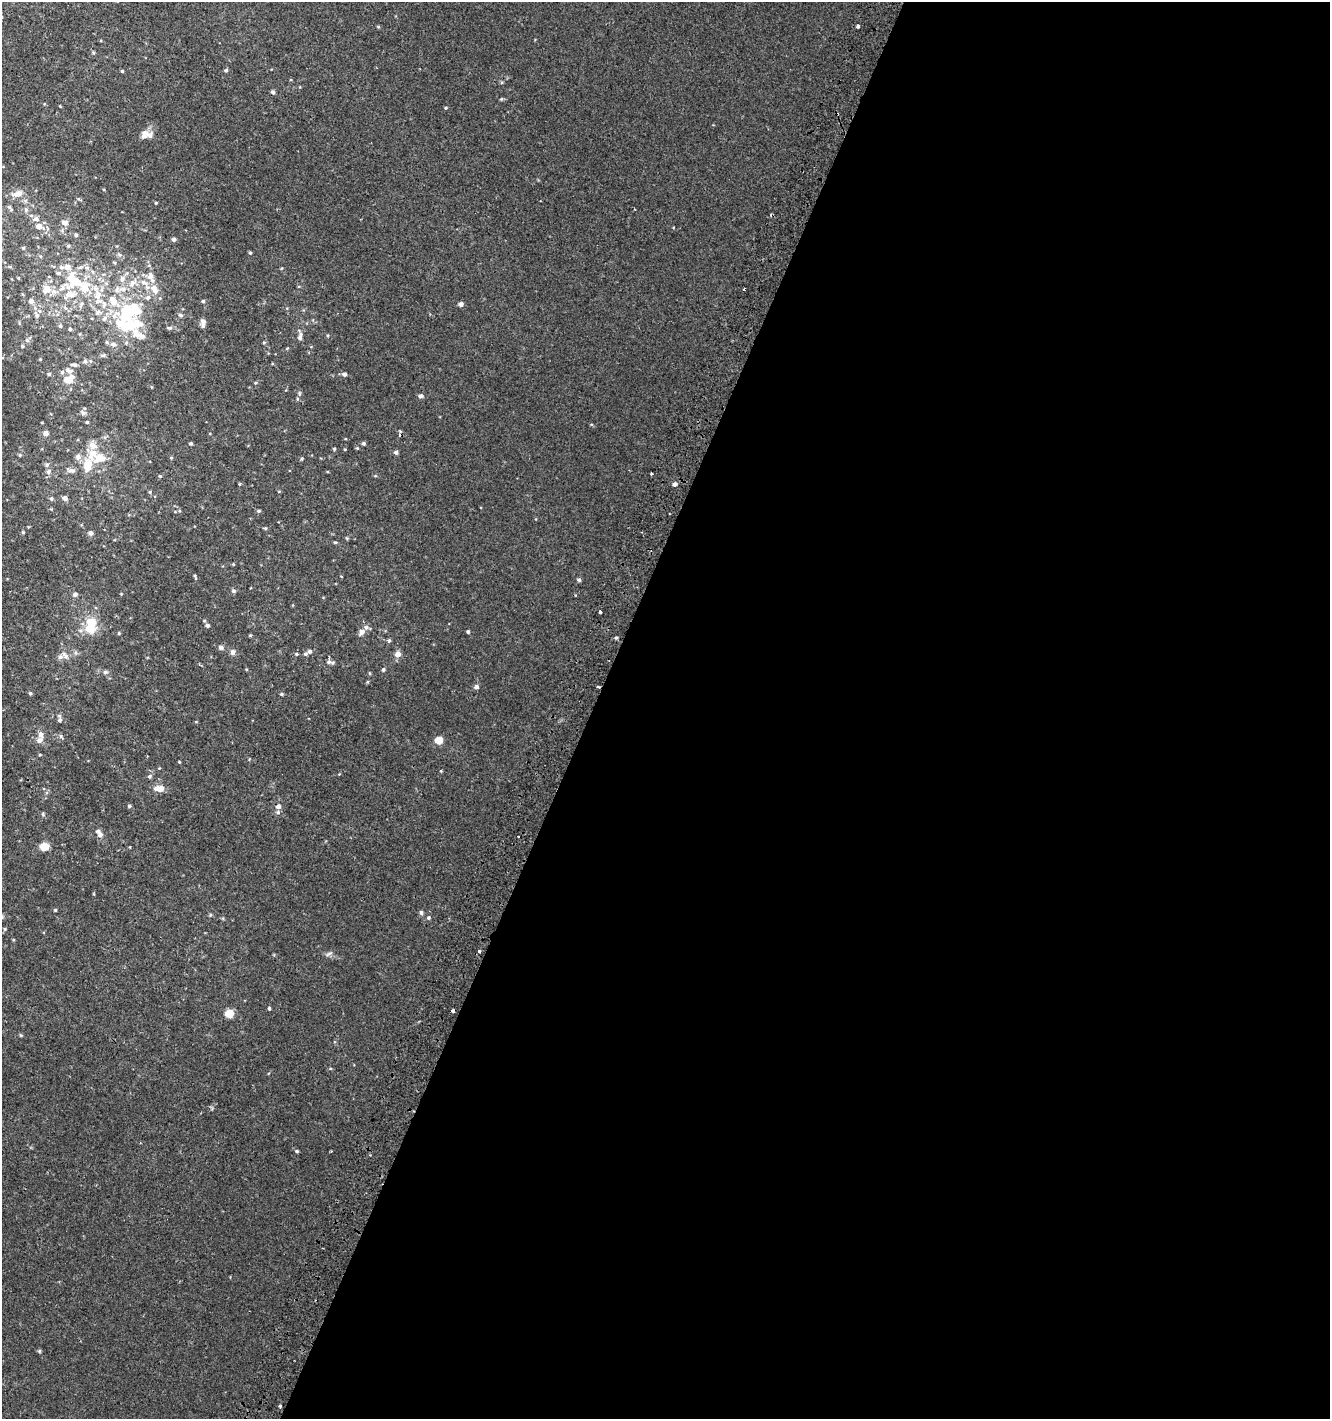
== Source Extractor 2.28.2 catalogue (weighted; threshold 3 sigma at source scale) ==
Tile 12 of 4 x 4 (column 4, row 3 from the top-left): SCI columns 4292-5619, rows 1436-2852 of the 5862 x 5711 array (HDU 1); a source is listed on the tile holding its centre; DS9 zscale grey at full resolution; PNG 1332 x 1421 px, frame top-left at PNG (2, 2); no overlay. Shown black and unused: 56% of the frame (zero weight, under 2 of 3 exposures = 2% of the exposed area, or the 3 px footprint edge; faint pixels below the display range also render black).
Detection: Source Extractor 2.28.2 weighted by HDU 2 'WHT'; one run over the whole footprint, this tile lists its part. Background 0.00273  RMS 0.0027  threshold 0.012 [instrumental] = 3 sigma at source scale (4.5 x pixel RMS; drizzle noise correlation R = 1.50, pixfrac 1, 0.0396/0.0396 arcsec/px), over >= 5 px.
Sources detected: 172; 5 cosmic-ray / hot-pixel residue — not listed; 22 inside a brighter listed object's ellipse — not listed separately; the other 145 listed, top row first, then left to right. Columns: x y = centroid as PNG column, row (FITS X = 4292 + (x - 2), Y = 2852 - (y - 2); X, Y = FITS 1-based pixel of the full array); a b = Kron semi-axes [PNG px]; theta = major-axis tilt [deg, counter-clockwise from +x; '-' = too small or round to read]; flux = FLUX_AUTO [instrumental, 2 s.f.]
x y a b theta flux
858 26 4 3 - 1.3
226 70 5 4 - 0.41
122 71 4 4 - 0.3
273 92 4 4 - 0.68
501 99 5 4 - 0.28
60 106 3 3 - 0.18
446 108 4 4 - 0.25
146 134 14 9 -1 2.4
18 194 15 8 15 1.9
156 203 3 3 - 0.23
10 208 8 4 -53 0.52
26 210 6 5 - 0.5
36 219 8 7 - 0.92
65 222 8 6 -7 0.99
39 227 6 5 - 1.5
76 235 5 4 - 0.31
174 239 4 4 - 0.7
68 246 4 4 - 0.33
23 248 4 4 - 0.24
250 253 4 3 - 0.31
114 262 5 3 - 0.21
67 267 8 6 17 1.6
87 268 7 4 -1 0.47
58 273 6 4 -1 0.42
151 277 15 8 -70 2.2
122 279 9 7 73 1.3
76 282 22 11 26 6.2
132 283 16 8 47 2.3
144 283 11 6 -26 1.6
47 289 11 9 42 2.3
154 289 10 7 -63 2.8
98 295 11 9 74 2.3
148 297 7 6 - 0.74
31 301 5 5 - 1.3
113 301 18 10 -49 4.1
203 301 5 4 - 0.38
461 304 4 4 - 1.3
98 312 7 5 45 0.65
37 315 9 5 -60 0.74
127 315 18 12 89 11
181 315 6 5 - 0.47
104 318 9 6 43 0.91
203 323 11 6 89 1.1
60 326 5 4 - 0.37
170 328 7 5 0 0.52
70 329 4 3 - 0.41
139 335 25 15 -40 4.2
300 337 10 6 83 1.1
28 340 13 6 42 0.94
113 344 8 6 -11 1
103 355 7 4 -17 0.38
2 357 6 4 0 0.34
40 359 4 3 - 0.2
85 361 6 5 - 0.56
74 365 8 4 -4 0.71
69 370 12 6 -17 0.91
49 374 5 4 - 0.36
344 374 6 5 - 0.69
68 379 13 8 23 3.1
255 383 5 3 - 0.24
299 393 7 4 -89 0.45
420 396 5 4 - 0.81
83 413 8 6 -36 0.73
87 422 4 4 - 0.33
42 423 3 2 - 0.23
46 433 6 6 - 1.1
191 443 4 3 - 0.41
363 443 4 4 - 0.5
92 445 12 9 -29 1.9
334 449 4 3 - 0.32
396 452 4 4 - 0.76
20 455 5 4 - 0.28
78 457 8 8 - 1.2
100 458 21 12 9 4.7
171 458 4 4 - 0.25
302 458 5 3 - 0.28
47 465 6 6 - 0.58
71 470 14 6 -10 1.1
49 471 8 7 - 0.8
160 476 4 4 - 0.28
240 484 4 3 - 0.34
675 484 5 4 - 1.1
150 492 6 3 -72 0.29
65 498 5 4 - 1.2
51 499 5 5 - 0.52
259 511 5 4 - 0.36
265 528 4 4 - 0.29
23 532 5 4 - 0.27
91 533 6 5 - 0.65
347 538 5 3 - 0.24
335 542 5 4 - 0.31
233 564 4 3 - 0.24
195 576 8 3 -68 0.35
341 576 3 2 - 0.18
579 580 5 5 - 0.43
234 591 6 5 - 0.47
75 594 6 6 - 0.62
121 594 3 3 - 0.19
600 612 3 3 - 2.9
91 624 18 10 80 7.8
208 625 5 5 - 0.61
362 632 8 5 52 1.4
468 632 4 3 - 0.43
119 633 4 4 - 0.27
250 635 4 3 - 0.26
616 637 5 3 - 0.32
389 641 5 5 - 0.47
221 648 6 6 - 0.73
310 651 6 5 - 0.65
233 652 8 7 - 0.87
296 654 5 4 - 0.3
397 654 6 5 - 1.8
65 656 11 5 -53 0.98
329 662 7 5 -7 0.75
383 670 5 4 - 0.42
105 672 6 5 - 0.59
476 687 5 5 - 0.87
598 687 3 3 - 0.35
30 693 4 4 - 0.38
281 694 4 4 - 0.28
60 720 6 6 - 0.67
41 734 9 7 -80 1.3
439 740 5 4 - 6.4
40 754 5 3 - 0.23
179 762 3 3 - 0.21
441 771 4 4 - 0.2
150 776 6 5 - 0.54
159 788 11 6 -1 2.8
129 806 5 4 - 0.38
278 806 6 6 - 1
43 814 6 4 -73 0.3
100 835 7 7 - 1.1
44 847 7 6 - 3.4
55 910 4 3 - 0.27
421 913 7 5 -87 0.48
428 918 5 5 - 0.41
5 929 5 4 - 0.3
479 951 3 3 - 2.9
329 954 11 4 24 0.63
269 1008 3 3 - 0.65
229 1013 8 7 - 3.3
21 1035 4 4 - 0.28
297 1151 4 3 - 0.34
39 1351 6 4 89 0.3
280 1406 3 3 - 0.59
Overlapping masked pixels (flux is a lower limit): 1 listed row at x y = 598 687
Isophote crosses this tile's border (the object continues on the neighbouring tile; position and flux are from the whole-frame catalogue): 1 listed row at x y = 2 357